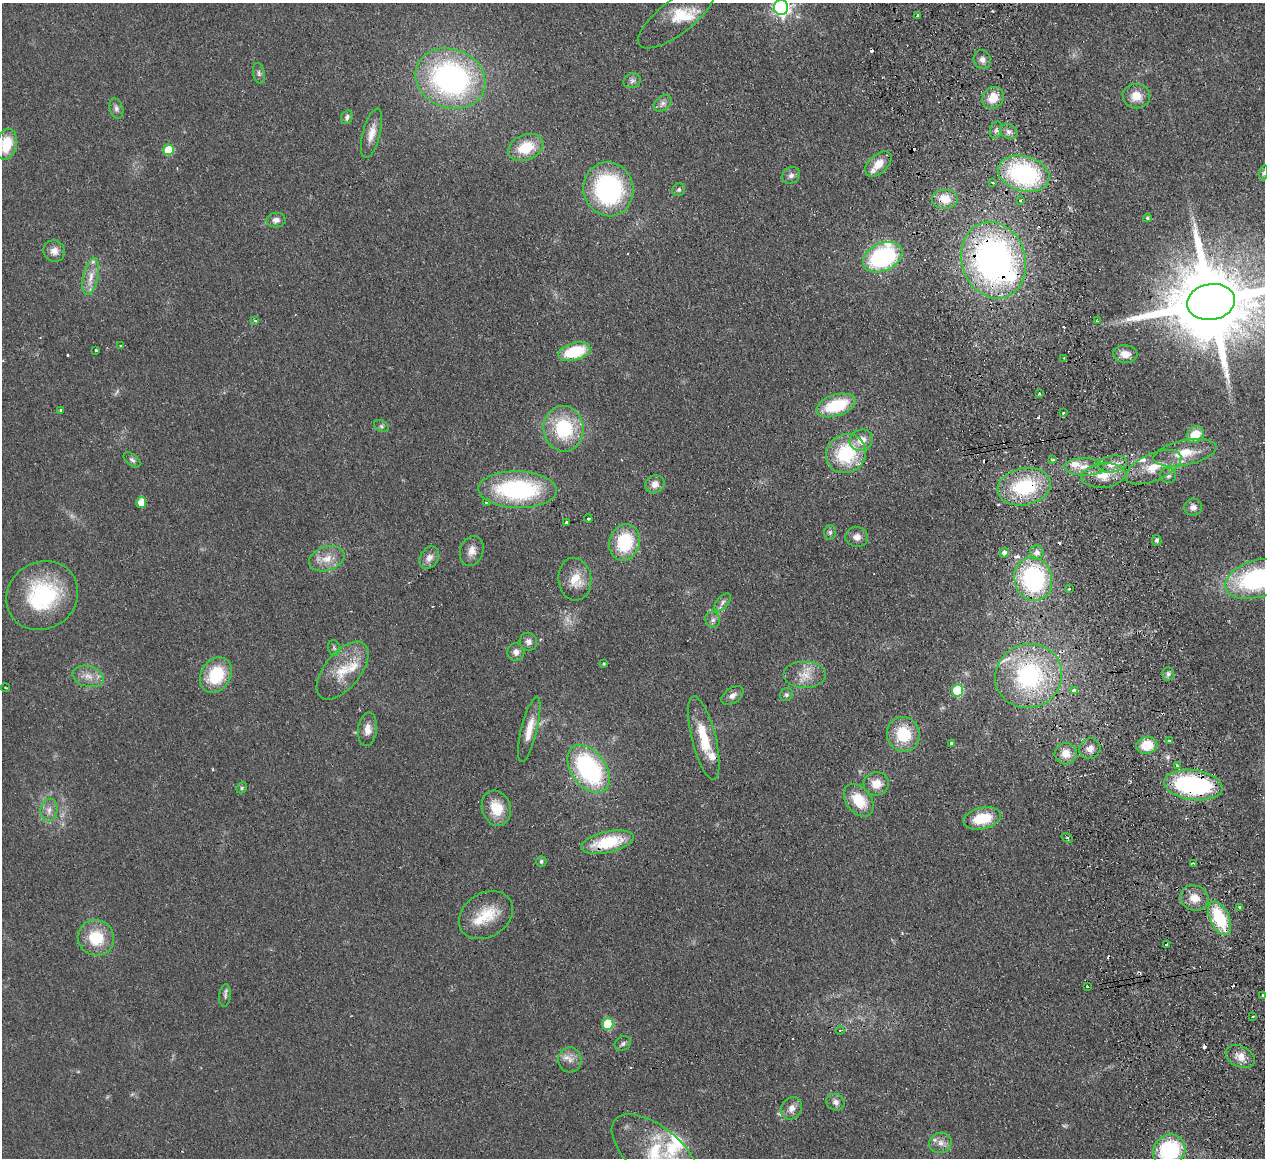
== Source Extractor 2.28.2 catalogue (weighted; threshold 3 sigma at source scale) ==
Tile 6 of 4 x 4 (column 2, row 2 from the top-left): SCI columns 1320-2582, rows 2593-3748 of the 5166 x 5065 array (HDU 1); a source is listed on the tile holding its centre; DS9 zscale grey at full resolution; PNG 1267 x 1160 px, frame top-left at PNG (2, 3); each listed source drawn as its Kron ellipse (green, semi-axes under 4 px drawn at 4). Shown black and unused: <1% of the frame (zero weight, under 2 of 3 exposures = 3% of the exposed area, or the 3 px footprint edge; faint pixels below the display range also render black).
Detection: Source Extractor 2.28.2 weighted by HDU 2 'WHT'; one run over the whole footprint, this tile lists its part. Background 0.0582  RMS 0.0088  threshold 0.0396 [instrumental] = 3 sigma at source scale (4.5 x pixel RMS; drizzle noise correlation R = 1.50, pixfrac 1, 0.05/0.05 arcsec/px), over >= 5 px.
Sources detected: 169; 2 too faint to see at this stretch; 1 inside a brighter object's white glare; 15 cosmic-ray / hot-pixel residue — neither listed nor drawn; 12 inside a brighter listed object's ellipse — not listed separately; the other 139 listed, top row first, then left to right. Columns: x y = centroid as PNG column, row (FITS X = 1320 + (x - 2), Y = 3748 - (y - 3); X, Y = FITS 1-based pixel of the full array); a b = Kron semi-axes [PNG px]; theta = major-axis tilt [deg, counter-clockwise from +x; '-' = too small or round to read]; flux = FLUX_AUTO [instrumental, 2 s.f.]
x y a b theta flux
781 7 7 7 - 290
918 16 3 3 - 4
676 17 46 17 37 24
982 60 9 8 - 4.6
259 73 10 5 -79 2.6
450 78 35 29 -21 220
632 81 9 7 24 3.1
1136 96 13 12 - 12
993 98 12 10 46 14
662 103 10 7 39 3.7
116 109 10 6 -74 3.2
347 117 7 5 75 2.5
996 130 8 6 74 2.5
1009 132 9 7 -24 4
372 133 25 8 75 10
6 144 16 10 76 24
526 148 18 12 22 25
168 150 5 5 - 25
878 164 16 9 43 13
1264 173 8 4 81 1.6
1024 174 26 17 -15 120
791 175 9 7 32 3.4
993 183 4 3 - 1.1
608 189 27 25 -75 130
679 190 7 6 - 2.1
945 199 13 10 0 14
1021 200 3 3 - 2.1
1147 218 4 4 - 1.4
276 220 10 7 2 4
54 251 11 10 - 6.6
883 257 21 14 25 110
994 260 39 32 -72 330
91 276 18 7 77 9.2
1211 302 24 18 10 15000
255 321 3 3 - 3.3
1097 321 3 3 - 0.77
121 345 3 3 - 2.1
96 350 3 3 - 2.2
574 352 16 9 16 40
1125 354 12 9 -5 8.9
1064 358 3 3 - 1.3
1039 394 3 3 - 3.7
836 405 20 10 17 43
61 410 3 3 - 2.4
1063 413 3 2 - 1.8
381 426 8 5 -28 1.8
564 429 23 20 -80 55
1195 435 9 7 37 17
861 440 12 10 26 11
1185 453 32 12 12 22
846 454 20 19 - 56
132 460 10 5 -41 2.5
1053 460 3 3 - 1.8
1112 464 15 8 11 9.3
1084 467 20 9 -1 11
1153 467 30 13 23 22
1168 475 8 7 - 3
1103 476 22 12 5 17
655 484 10 9 - 6.3
1024 487 27 18 11 63
517 490 39 18 -1 110
141 502 5 5 - 11
486 503 3 2 - 0.87
1193 507 9 8 - 4.8
588 519 4 3 - 2.5
566 522 3 3 - 2.6
830 532 7 6 - 2.2
857 537 11 9 -4 6
1157 540 5 4 - 2.4
625 542 18 15 73 46
472 551 15 11 72 7.6
1004 553 5 4 - 4.2
1037 553 7 6 - 4.8
429 558 12 9 57 6.4
327 559 18 12 19 12
575 579 21 16 -84 16
1033 579 22 19 -76 110
1256 579 32 18 17 130
1069 589 3 2 - 2.5
42 596 37 33 35 84
723 602 11 5 50 3.4
713 620 8 7 - 3.1
528 642 9 8 - 4.4
334 648 8 6 -77 2.1
516 652 8 8 - 5
603 663 4 3 - 0.94
343 671 34 18 50 27
1168 674 7 5 -89 2.2
216 675 18 14 58 40
805 675 21 13 0 14
88 676 16 10 -16 8.9
1029 676 34 32 24 110
5 688 4 2 - 0.84
958 690 6 5 - 60
1074 691 3 3 - 45
786 695 7 6 - 2.1
732 696 12 7 35 4.4
367 729 17 9 84 7.9
529 729 33 8 76 14
903 734 17 16 - 33
704 738 43 12 -76 29
1169 740 3 2 - 2
951 743 3 3 - 3.5
1147 745 10 8 12 20
1090 749 11 10 - 6.9
1066 754 11 10 - 10
1177 766 3 3 - 2.7
589 769 27 17 -54 130
876 784 13 11 13 11
1193 785 29 15 -7 120
242 788 6 5 - 1.2
859 800 18 12 -52 25
496 808 18 14 -72 22
49 810 11 8 82 5.7
982 818 19 11 12 27
1067 838 6 4 -30 1.4
608 842 27 10 12 41
541 862 5 5 - 2.1
1194 864 4 3 - 1.7
1194 898 14 12 -23 12
1239 908 3 3 - 4.3
486 915 29 22 32 28
1220 918 18 9 -65 50
96 938 18 17 - 32
1167 944 3 3 - 2.5
1087 986 3 2 - 1.9
225 995 11 5 83 2.6
1263 995 3 3 - 1.4
1253 1016 3 2 - 0.93
608 1024 6 5 - 51
840 1030 4 3 - 0.76
623 1044 8 7 - 2.5
1240 1057 15 10 -26 9.7
570 1060 12 11 - 7
835 1102 9 8 - 4.4
791 1108 12 9 58 6.1
940 1143 11 10 - 6.3
1169 1150 17 15 42 71
655 1152 51 26 -39 46
Overlapping masked pixels (flux is a lower limit): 9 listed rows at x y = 1024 174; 945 199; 994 260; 1112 464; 1103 476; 1024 487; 1193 785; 608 842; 1220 918
Isophote crosses this tile's border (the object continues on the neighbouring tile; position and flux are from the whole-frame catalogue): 6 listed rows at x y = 781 7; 6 144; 1211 302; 1256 579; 1169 1150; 655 1152